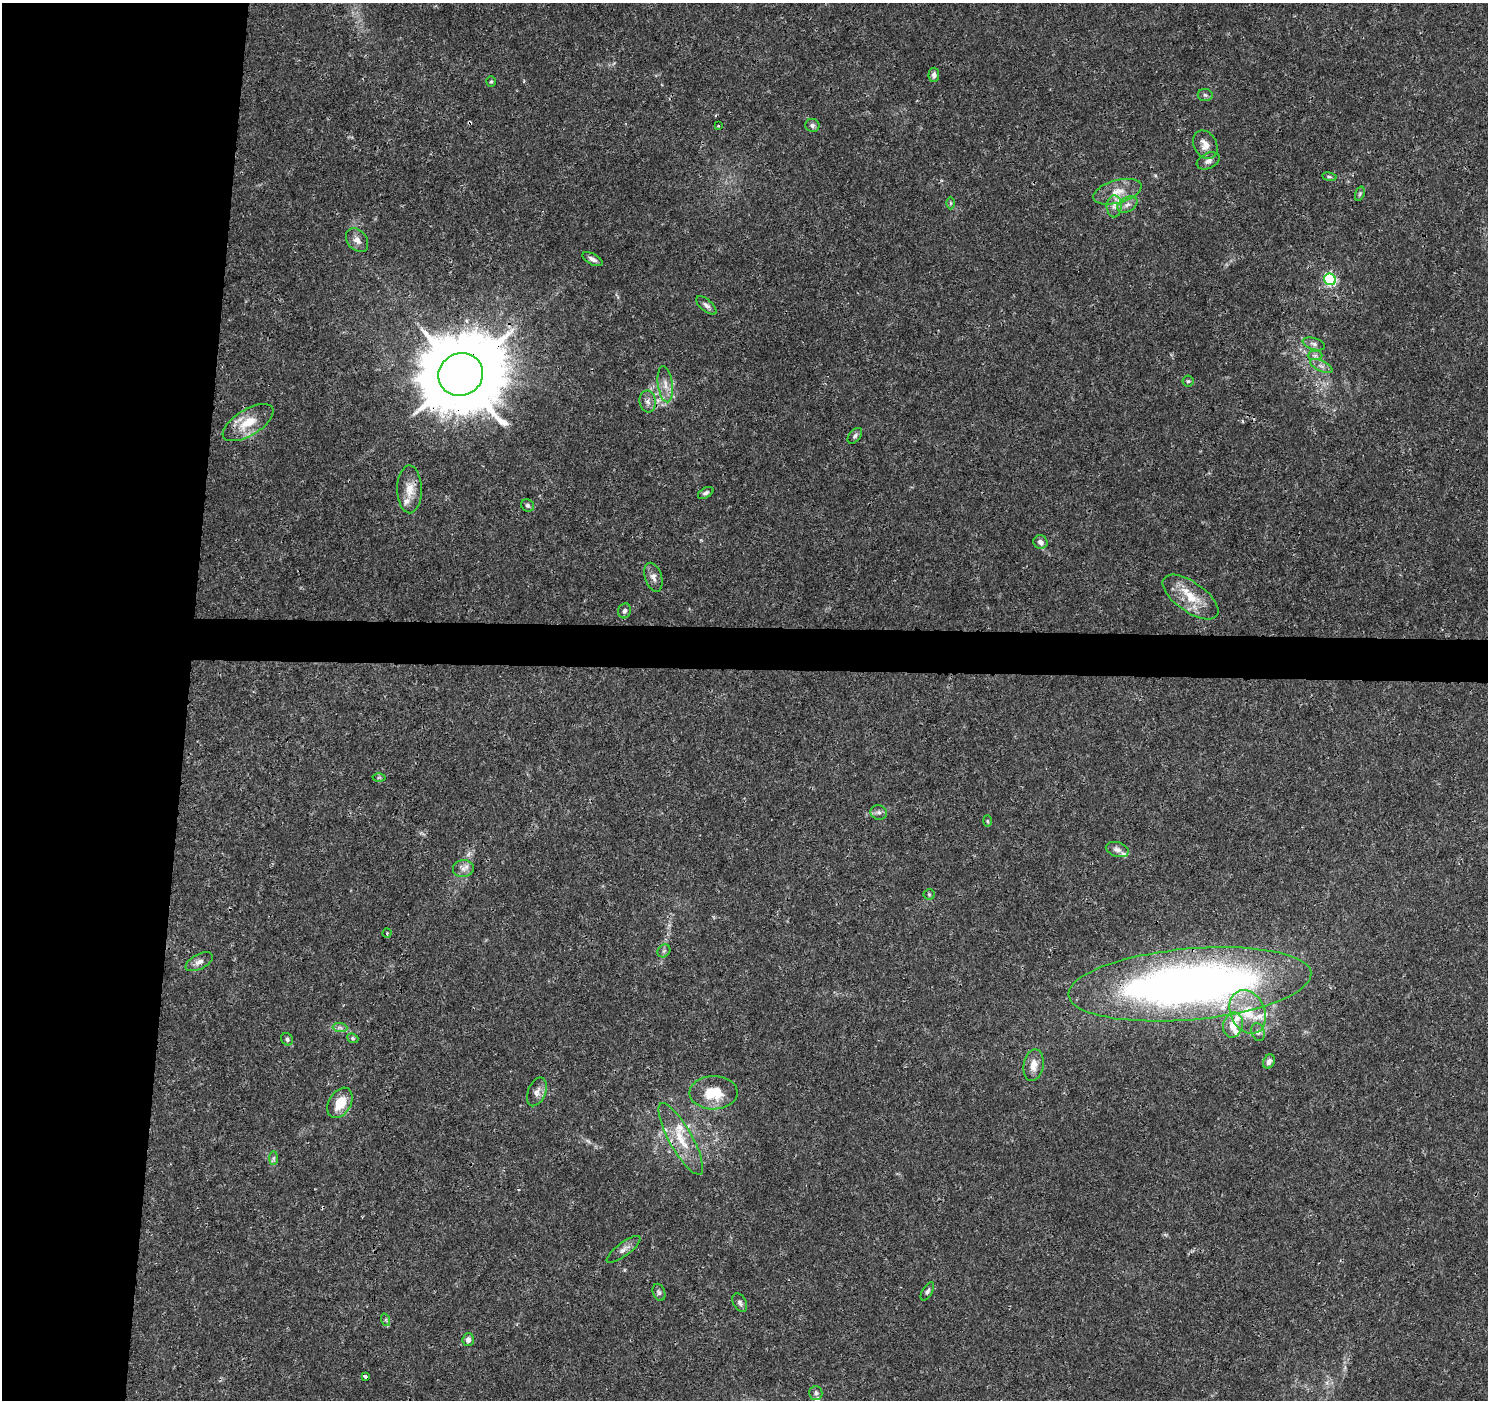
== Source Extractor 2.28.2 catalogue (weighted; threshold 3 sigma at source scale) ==
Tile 4 of 3 x 3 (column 1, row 2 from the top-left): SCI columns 1-1486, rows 1626-3023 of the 4466 x 4702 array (HDU 1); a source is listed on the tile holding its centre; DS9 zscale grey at full resolution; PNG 1490 x 1402 px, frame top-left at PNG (2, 3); each listed source drawn as its Kron ellipse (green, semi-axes under 4 px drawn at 4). Shown black and unused: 15% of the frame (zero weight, under 3 of 4 exposures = <1% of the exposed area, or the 3 px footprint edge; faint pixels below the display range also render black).
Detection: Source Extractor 2.28.2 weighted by HDU 2 'WHT'; one run over the whole footprint, this tile lists its part. Background 0.00382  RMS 0.0011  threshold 0.0051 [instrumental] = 3 sigma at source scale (4.5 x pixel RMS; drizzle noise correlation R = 1.50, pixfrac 1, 0.0396/0.0396 arcsec/px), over >= 5 px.
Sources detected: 73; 1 cosmic-ray / hot-pixel residue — neither listed nor drawn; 8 inside a brighter listed object's ellipse — not listed separately; the other 64 listed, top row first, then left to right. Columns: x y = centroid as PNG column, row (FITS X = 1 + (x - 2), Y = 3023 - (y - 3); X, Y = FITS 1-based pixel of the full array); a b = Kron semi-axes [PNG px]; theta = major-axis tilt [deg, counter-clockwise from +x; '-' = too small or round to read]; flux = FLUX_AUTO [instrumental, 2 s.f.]
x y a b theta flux
934 75 7 5 87 0.45
491 81 5 4 - 0.14
1205 95 7 6 - 0.31
812 125 7 6 - 0.34
718 126 4 2 - 0.09
1205 145 15 11 -62 1.2
1208 161 12 7 25 0.54
1329 177 7 3 -9 0.17
1117 192 25 11 16 1.8
1360 194 7 4 71 0.18
951 203 6 4 90 0.15
1127 204 11 7 31 0.58
1114 206 11 7 88 0.67
357 240 13 9 -51 0.77
592 259 11 5 -27 0.47
1330 279 6 5 - 15
706 305 12 6 -40 0.43
1314 344 11 5 -16 0.41
1315 355 7 4 1 0.29
1321 366 12 5 -26 0.49
461 374 22 21 - 1400
1188 381 5 5 - 0.2
665 384 18 7 -83 0.99
648 401 11 8 -83 0.63
248 423 28 13 31 2.9
855 436 9 5 50 0.28
410 489 24 12 -89 1.7
706 493 8 5 30 0.27
528 505 6 6 - 0.27
1040 542 7 6 - 0.55
653 577 15 8 -72 0.65
1190 597 32 15 -35 3.1
625 611 7 6 - 0.33
379 777 6 4 1 0.15
879 812 8 7 - 0.38
987 821 6 4 -88 0.14
1117 850 12 7 -17 0.55
463 869 10 8 7 0.64
929 894 5 5 - 0.16
387 933 4 4 - 0.14
664 951 7 5 45 0.25
199 962 15 7 27 0.65
1190 984 122 35 5 87
1248 1012 23 17 -65 3.4
1233 1025 13 9 77 1.4
340 1028 7 4 -2 0.32
1258 1032 9 6 -71 0.38
353 1038 6 4 -22 0.18
287 1039 6 5 - 0.26
1269 1061 7 5 64 0.37
1034 1065 16 10 79 1.2
537 1092 15 9 68 0.76
714 1093 24 16 0 3.5
340 1103 16 11 59 2.5
681 1139 40 11 -61 3.2
274 1158 7 4 89 0.22
623 1249 20 6 37 0.67
927 1291 10 5 59 0.33
659 1292 9 6 -68 0.28
740 1303 10 6 -60 0.34
386 1320 6 4 -72 0.17
468 1340 6 6 - 0.5
365 1377 4 3 - 0.53
816 1393 7 6 - 0.35
Overlapping masked pixels (flux is a lower limit): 3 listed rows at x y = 461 374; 648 401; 365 1377